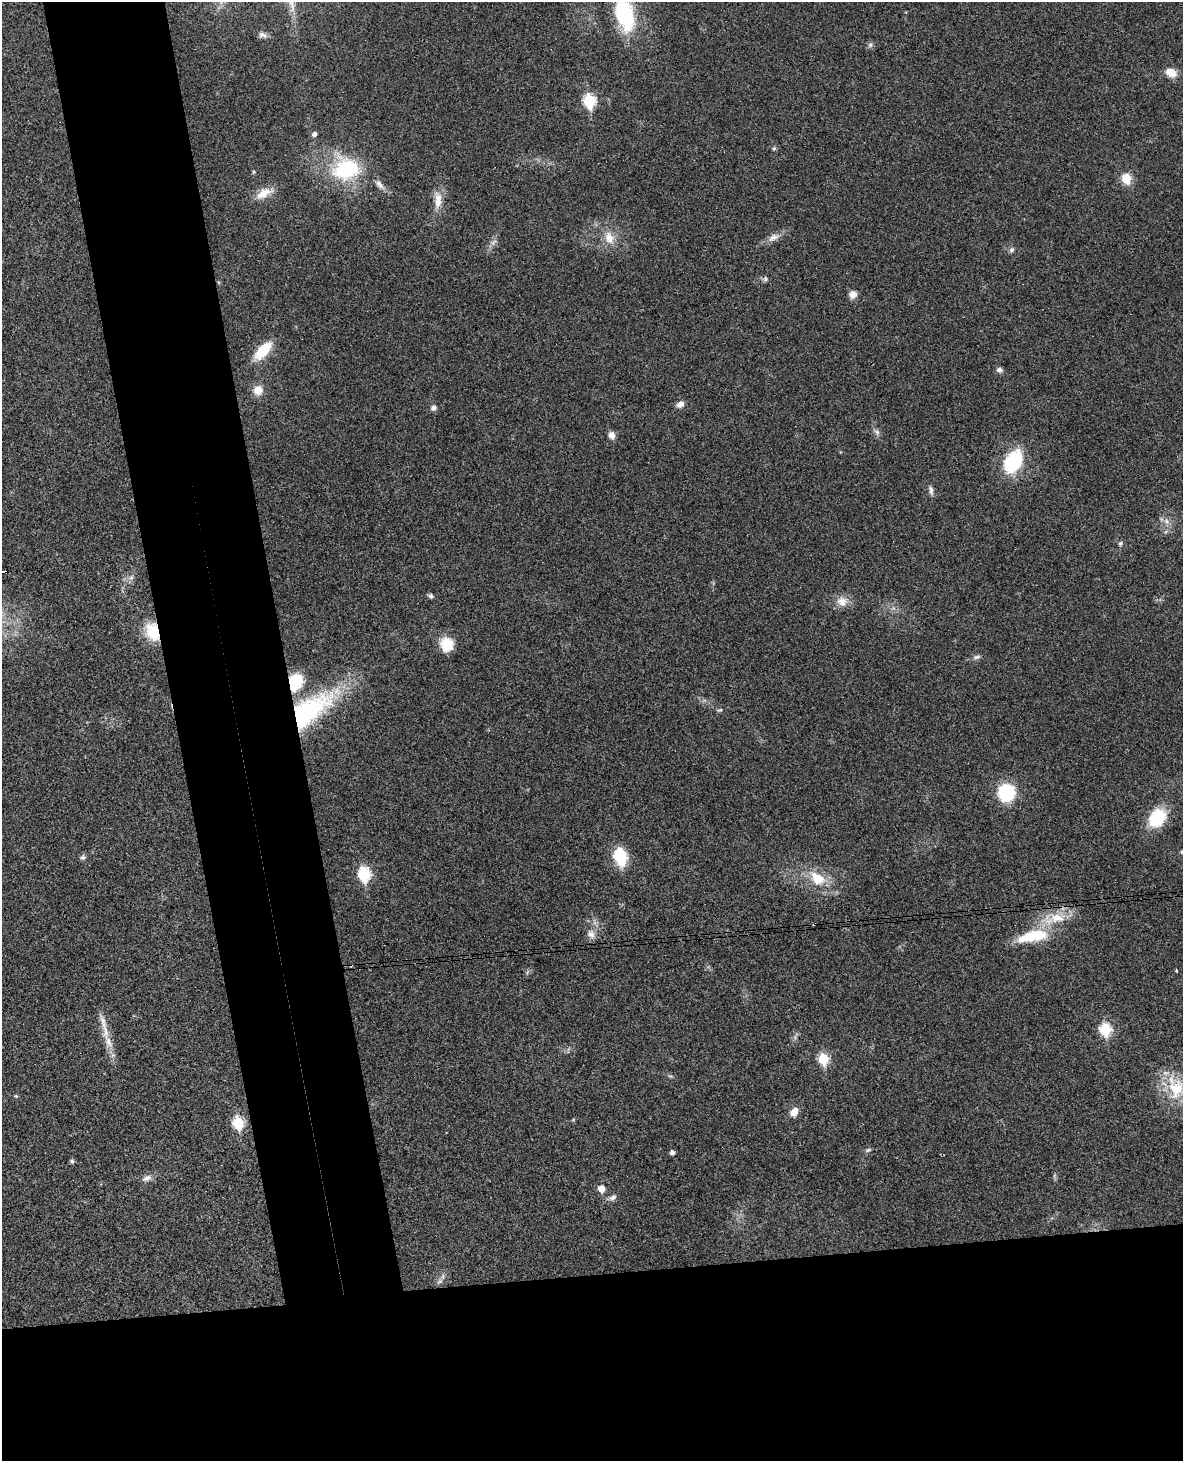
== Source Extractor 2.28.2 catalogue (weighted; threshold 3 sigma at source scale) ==
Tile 11 of 4 x 3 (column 3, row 3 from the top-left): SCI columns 2425-3605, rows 254-1712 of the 4844 x 4777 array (HDU 1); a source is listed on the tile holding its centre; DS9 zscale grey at full resolution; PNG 1185 x 1463 px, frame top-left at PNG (2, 2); no overlay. Shown black and unused: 22% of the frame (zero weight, under 3 of 4 exposures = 6% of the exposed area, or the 3 px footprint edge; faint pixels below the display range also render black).
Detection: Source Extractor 2.28.2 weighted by HDU 2 'WHT'; one run over the whole footprint, this tile lists its part. Background 0.035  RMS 0.0042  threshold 0.0187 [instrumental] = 3 sigma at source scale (4.5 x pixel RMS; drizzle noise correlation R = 1.50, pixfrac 1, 0.05/0.05 arcsec/px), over >= 5 px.
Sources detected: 67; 1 cosmic-ray / hot-pixel residue — not listed; the other 66 listed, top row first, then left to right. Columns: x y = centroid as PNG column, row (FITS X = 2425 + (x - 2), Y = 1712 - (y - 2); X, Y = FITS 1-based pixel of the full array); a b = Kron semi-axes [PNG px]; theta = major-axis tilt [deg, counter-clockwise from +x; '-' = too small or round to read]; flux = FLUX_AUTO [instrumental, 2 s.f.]
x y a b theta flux
625 14 41 21 -75 32
263 35 12 7 -15 1.5
870 45 8 7 - 1.1
1171 72 12 9 -25 5.4
589 101 7 6 - 38
314 134 5 5 - 1.6
774 148 5 5 - 0.66
346 169 35 29 8 33
254 172 5 4 - 0.47
1126 178 12 10 -68 6.1
379 184 15 7 -49 2.2
264 193 24 11 29 6
438 200 26 10 -89 5.9
773 237 19 8 26 3.2
609 238 19 13 -67 6.3
493 242 11 4 34 1.2
1011 250 7 6 - 1.1
765 279 7 7 - 0.98
853 294 10 9 - 2.5
263 350 16 9 46 16
999 370 8 6 -3 1.5
258 390 10 9 - 5.1
680 404 9 7 26 2.2
433 408 7 7 - 1.4
877 432 9 6 -51 1.4
612 435 8 7 - 2.5
1013 461 19 13 60 32
931 490 13 5 -79 1.6
1167 521 9 7 -46 2.2
1120 543 7 6 - 0.88
2 571 7 3 8 9.4
131 578 8 6 54 1.4
431 596 7 5 -23 1
842 601 15 13 -47 4.6
152 632 25 16 -70 12
447 644 14 13 - 11
977 657 11 5 10 1.3
295 682 20 15 69 15
720 710 8 4 25 0.6
309 711 61 27 37 63
1006 792 16 15 - 25
1157 818 19 14 51 21
1182 852 4 3 - 0.8
83 857 8 6 38 1.1
620 857 12 8 -76 29
364 874 8 6 -80 41
817 878 25 16 -37 12
1055 918 41 15 12 13
591 934 12 10 -47 2.7
1033 936 39 13 12 18
1176 971 4 3 - 0.35
103 1021 27 8 -74 4.7
1105 1029 7 6 - 34
108 1042 20 11 -72 5.3
823 1059 6 6 - 23
1176 1088 31 22 85 18
16 1096 5 4 - 0.48
794 1112 10 8 63 4
238 1123 7 6 - 28
868 1150 8 5 11 0.86
672 1152 4 4 - 1.6
72 1161 5 4 - 0.94
147 1178 14 8 22 2.3
601 1189 6 5 - 5.6
612 1197 13 6 25 1.7
439 1282 10 5 39 1.3
Overlapping masked pixels (flux is a lower limit): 5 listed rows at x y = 2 571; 152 632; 295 682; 309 711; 1033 936
Isophote crosses this tile's border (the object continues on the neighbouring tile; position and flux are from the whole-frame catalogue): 4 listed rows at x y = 625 14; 2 571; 1182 852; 1176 1088